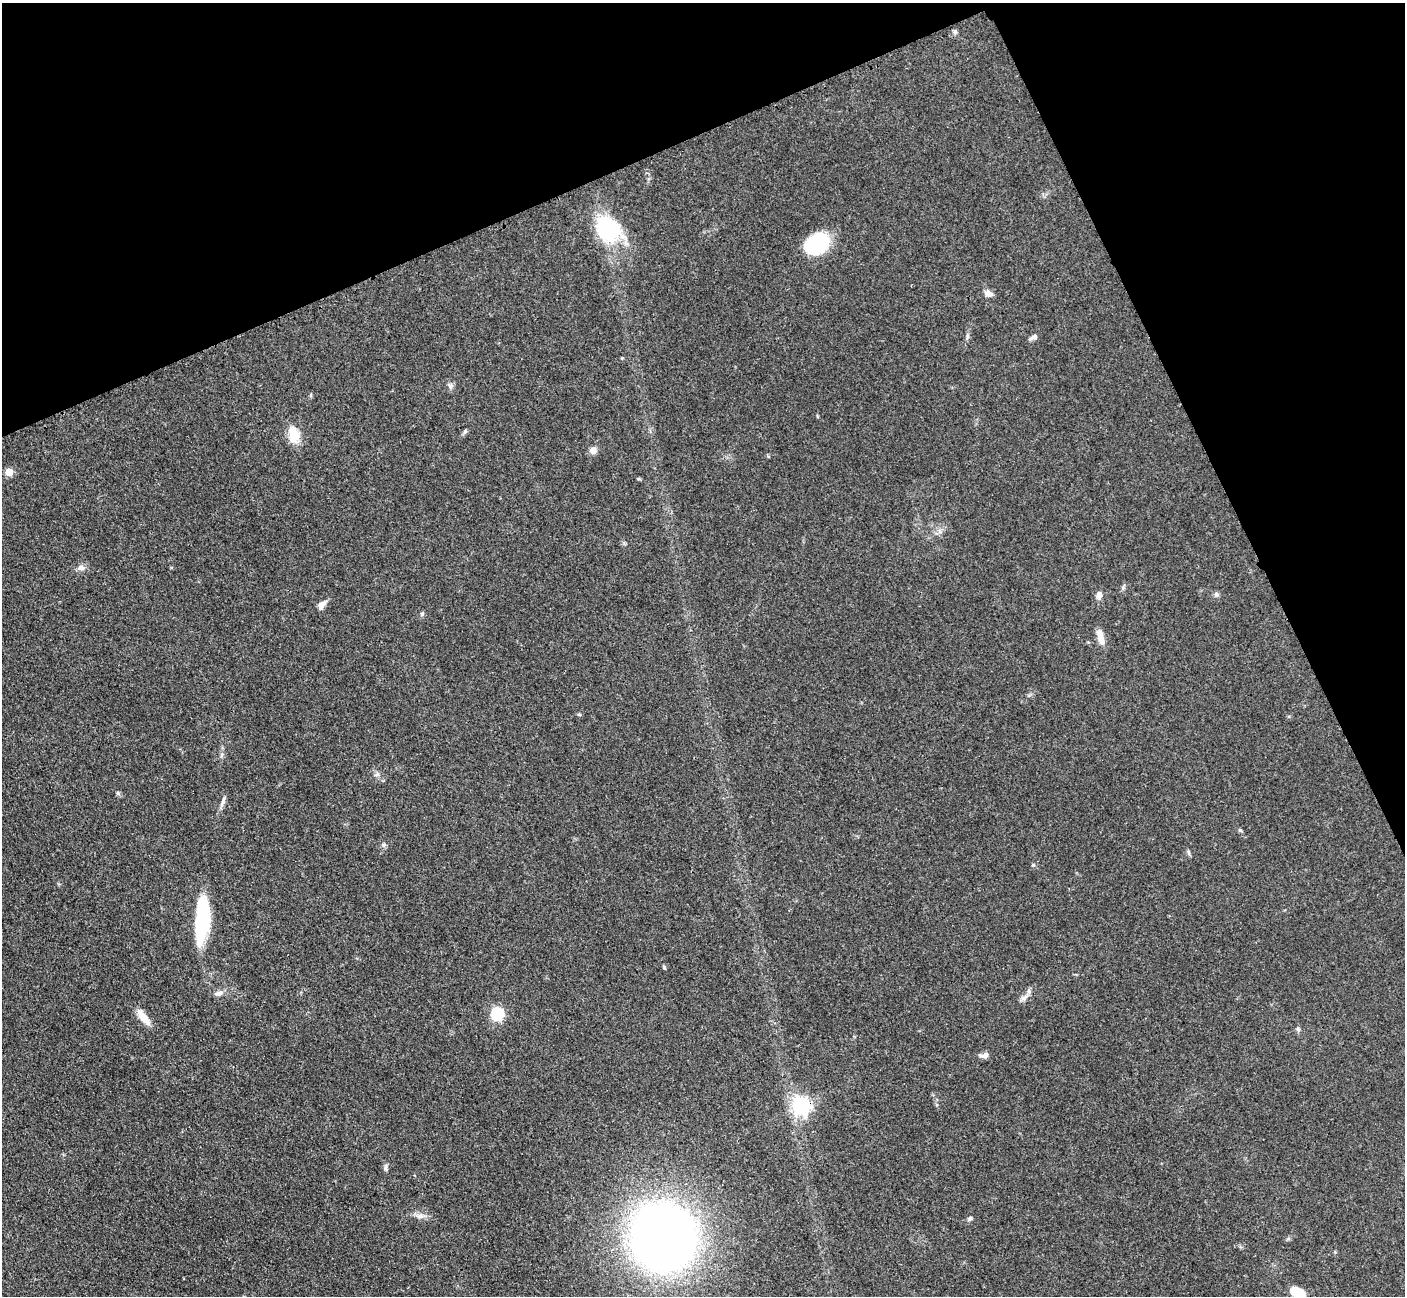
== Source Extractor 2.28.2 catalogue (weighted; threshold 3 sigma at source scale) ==
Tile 3 of 4 x 4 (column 3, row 1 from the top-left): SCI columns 2824-4226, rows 4181-5474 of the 5647 x 5638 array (HDU 1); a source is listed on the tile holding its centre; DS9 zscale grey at full resolution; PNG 1407 x 1298 px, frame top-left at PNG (2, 3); no overlay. Shown black and unused: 22% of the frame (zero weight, under 3 of 4 exposures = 2% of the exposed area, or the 3 px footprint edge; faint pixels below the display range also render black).
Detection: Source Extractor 2.28.2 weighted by HDU 2 'WHT'; one run over the whole footprint, this tile lists its part. Background 0.0828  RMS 0.0058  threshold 0.0259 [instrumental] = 3 sigma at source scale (4.5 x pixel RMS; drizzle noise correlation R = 1.50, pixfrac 1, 0.05/0.05 arcsec/px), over >= 5 px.
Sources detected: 40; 1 inside a brighter object's white glare — not listed; the other 39 listed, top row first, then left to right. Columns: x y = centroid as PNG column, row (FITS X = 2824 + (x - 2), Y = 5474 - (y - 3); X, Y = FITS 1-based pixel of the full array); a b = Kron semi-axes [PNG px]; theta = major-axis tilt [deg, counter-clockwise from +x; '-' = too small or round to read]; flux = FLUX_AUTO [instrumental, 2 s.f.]
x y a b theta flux
955 32 6 4 -47 1
608 229 32 25 -55 42
817 244 24 18 33 36
989 294 9 7 -12 3
1034 337 10 5 19 2
450 386 8 6 1 1.5
465 432 7 5 69 1
294 435 23 13 -77 9.6
593 450 7 7 - 3.9
9 472 5 5 - 13
81 568 10 8 -2 2.5
1099 595 9 7 81 3.1
1216 595 7 6 - 1.3
322 605 13 7 53 3.3
422 614 6 5 - 0.96
1100 637 19 7 -75 5.9
579 714 6 4 -2 0.68
377 774 8 4 45 1.3
118 793 5 5 - 0.92
222 802 18 4 70 2.2
1240 830 6 3 -18 0.73
384 845 6 4 0 0.96
1188 852 8 3 -71 0.96
1033 865 5 4 - 0.67
202 919 47 14 83 38
664 967 6 3 -48 0.66
1029 991 6 6 - 1.5
218 993 10 7 16 2.4
1024 998 8 5 45 1.9
497 1014 6 6 - 67
143 1017 20 8 -51 8
1298 1029 5 5 - 0.98
984 1055 12 6 7 2.6
801 1106 7 7 - 220
386 1168 10 4 -86 1.4
420 1216 8 6 2 2.3
970 1219 7 5 27 1.2
663 1237 46 42 -80 600
1298 1293 18 10 -26 9.1
Overlapping masked pixels (flux is a lower limit): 1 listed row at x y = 801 1106
Isophote crosses this tile's border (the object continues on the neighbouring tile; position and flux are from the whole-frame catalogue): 1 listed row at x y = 1298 1293